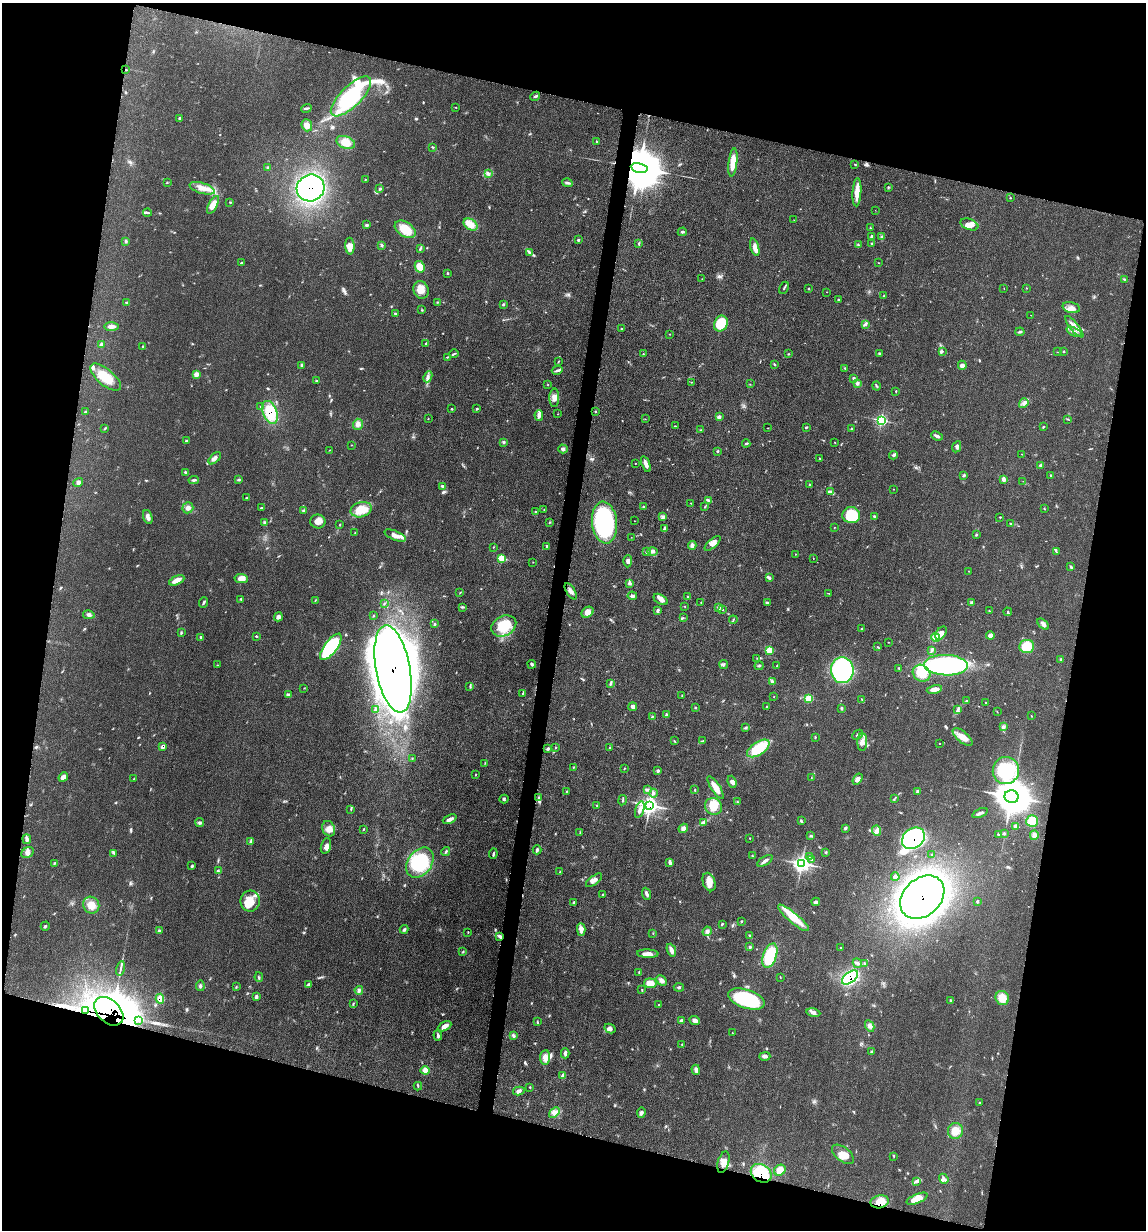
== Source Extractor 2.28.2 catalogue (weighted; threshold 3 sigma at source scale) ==
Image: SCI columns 248-4822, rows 16-4925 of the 4948 x 4938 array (HDU 1 of 3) = the unmasked area's bounding box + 8 px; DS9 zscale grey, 4 x 4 block average (1 PNG px = mean of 4 x 4 image px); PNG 1148 x 1232 px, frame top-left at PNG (2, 3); each listed source drawn as its Kron ellipse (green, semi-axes under 4 px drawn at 4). Shown black and unused: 28% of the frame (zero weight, under 3 of 4 exposures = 2% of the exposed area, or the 3 px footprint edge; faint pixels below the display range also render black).
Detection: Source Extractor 2.28.2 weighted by HDU 2 'WHT'. Background 0.0527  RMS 0.0059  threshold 0.0265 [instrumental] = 3 sigma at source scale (4.5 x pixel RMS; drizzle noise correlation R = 1.50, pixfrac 1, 0.05/0.05 arcsec/px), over >= 5 px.
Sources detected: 488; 8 inside a brighter object's white glare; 2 cosmic-ray / hot-pixel residue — neither listed nor drawn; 7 coinciding with a brighter row at this scale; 19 inside a brighter listed object's ellipse — not listed separately; the other 452 listed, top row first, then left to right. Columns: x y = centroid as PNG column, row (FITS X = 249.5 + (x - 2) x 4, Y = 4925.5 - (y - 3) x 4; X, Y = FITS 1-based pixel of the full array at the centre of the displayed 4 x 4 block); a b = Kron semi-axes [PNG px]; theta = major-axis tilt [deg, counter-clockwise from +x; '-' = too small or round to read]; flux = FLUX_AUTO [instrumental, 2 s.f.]
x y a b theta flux
126 70 3 2 - 3
351 96 26 10 45 590
535 96 5 2 - 5.9
456 107 2 2 - 1.3
306 108 5 2 - 5.4
179 118 3 2 - 2.4
307 125 6 5 - 24
346 142 10 6 -20 44
597 142 4 2 - 5.3
433 147 3 2 - 3.1
733 162 14 4 83 57
855 164 2 2 - 2.4
268 168 3 2 - 3.4
639 168 8 4 -10 19000
488 174 3 2 - 5.2
365 180 2 2 - 1.1
167 183 2 2 - 1.3
567 183 5 3 - 7.7
888 187 2 2 - 1.4
202 188 13 5 -16 36
311 188 14 13 - 590
380 188 3 2 - 4.7
857 192 14 4 87 39
1010 198 2 2 - 1.6
230 202 2 2 - 1.7
213 205 10 4 61 44
875 210 2 2 - 0.92
147 213 4 3 - 6.1
794 220 2 2 - 0.72
471 224 8 5 -32 25
969 224 9 5 -20 23
366 225 3 2 - 5.9
870 228 2 2 - 1.8
405 229 11 7 -34 80
682 232 5 2 - 4.1
872 236 3 3 - 5.3
882 237 4 2 - 4.3
578 240 3 2 - 4.7
126 241 3 2 - 2.5
639 244 4 2 - 3.6
872 244 3 2 - 4.1
381 245 3 3 - 4.2
858 245 4 2 - 3.9
350 246 8 4 -87 30
755 247 9 3 -74 17
420 249 3 2 - 3.1
530 253 3 2 - 4.9
241 263 3 2 - 3.4
878 263 2 2 - 1.5
420 267 6 4 -62 45
447 273 2 2 - 3.5
702 279 2 2 - 1.4
1124 279 2 2 - 1.6
784 288 6 2 63 4.5
1004 288 2 2 - 0.85
1026 288 2 2 - 1.1
808 289 2 2 - 3.4
421 290 9 7 -72 35
827 292 2 2 - 0.98
884 296 2 2 - 2.5
838 300 2 2 - 5.2
437 302 3 2 - 2.1
126 303 3 3 - 3.9
503 305 3 2 - 3.3
1071 307 9 5 -15 22
422 310 2 2 - 3.2
395 314 3 2 - 3.4
1031 315 2 2 - 0.89
721 324 8 6 68 120
866 324 4 3 - 6.5
111 326 7 3 0 18
1074 327 13 2 -50 20
621 329 2 2 - 2.9
1020 332 4 2 - 6.1
1074 332 8 2 -22 9.6
670 334 2 2 - 1.3
426 343 3 2 - 2.6
102 344 4 4 - 6.9
143 346 3 2 - 2.1
942 351 2 2 - 1.9
1064 351 2 2 - 7.5
1057 352 2 2 - 0.95
454 354 4 2 - 4.1
643 354 2 2 - 1.3
788 354 2 2 - 2.9
880 354 4 2 - 2.9
447 357 3 2 - 3.6
558 361 2 2 - 1.8
302 365 4 3 - 4.7
775 365 3 2 - 3.5
962 365 4 4 - 11
845 368 2 2 - 2.7
557 370 5 3 - 7.1
196 374 4 3 - 15
106 377 19 8 -40 78
428 377 6 3 66 10
853 378 3 2 - 4.1
316 381 4 2 - 3.2
691 382 2 2 - 1.5
857 383 3 3 - 7.8
548 384 2 2 - 1.6
750 384 2 2 - 1.4
876 386 4 2 - 4
896 391 2 2 - 3.1
554 398 9 5 89 22
1024 403 5 3 - 9.7
261 407 3 2 - 2.4
451 409 2 2 - 3
477 409 3 2 - 3.6
85 411 2 2 - 2.1
595 411 2 2 - 3.3
270 412 12 7 -68 130
558 414 2 2 - 1.1
539 415 5 4 - 12
719 417 2 2 - 21
428 419 2 2 - 1
645 419 2 2 - 0.85
1068 419 3 2 - 2.7
881 420 3 3 - 440
358 424 5 5 - 16
675 426 2 2 - 2.2
806 427 3 2 - 3.3
1043 427 3 2 - 2.6
768 428 2 2 - 1.2
104 429 2 2 - 1.3
852 429 3 2 - 3.9
701 430 3 2 - 2.6
937 436 6 2 -22 11
186 441 3 2 - 2.6
503 442 3 2 - 5
835 442 2 2 - 1.3
746 443 4 2 - 4.7
351 445 2 2 - 1
957 447 6 3 63 8.3
563 449 5 3 - 7
330 450 3 2 - 1.5
718 451 2 2 - 7.1
1022 454 2 2 - 1.4
893 455 4 2 - 6.1
215 458 7 4 45 12
820 459 2 2 - 1.9
635 463 2 2 - 1.3
646 464 8 3 -70 22
1041 465 3 3 - 7.7
186 472 3 3 - 4.5
1051 475 2 2 - 5
963 476 4 2 - 3.9
1004 479 3 2 - 15
194 480 5 2 - 6
238 480 3 2 - 3.5
1023 481 2 2 - 0.84
78 483 5 3 - 8.5
810 484 2 2 - 2.4
442 486 4 2 - 6.3
893 489 2 2 - 1
830 492 4 3 - 14
247 498 3 2 - 2.9
709 500 4 3 - 5.6
691 503 2 2 - 1.6
644 507 4 3 - 5.1
705 507 2 2 - 2.5
188 508 5 5 - 15
261 508 3 2 - 2.5
1044 509 3 2 - 2.3
303 510 4 2 - 4.1
361 510 11 7 16 59
544 510 3 2 - 2
535 512 3 2 - 2.8
851 515 9 8 - 130
874 516 4 2 - 3.9
148 517 7 3 -70 16
663 517 4 4 - 10
1000 517 2 2 - 2.1
318 521 8 7 - 22
634 521 2 2 - 1
264 522 3 2 - 3.2
549 522 3 2 - 2.8
605 523 21 12 -83 520
1010 523 2 2 - 2.9
340 525 2 2 - 1.4
834 527 2 2 - 1.1
664 529 3 2 - 11
355 533 2 2 - 1.2
976 535 3 2 - 3.3
395 536 11 4 -23 26
631 537 2 2 - 0.78
713 543 10 4 42 23
692 545 4 3 - 15
547 546 3 2 - 3.8
494 547 2 2 - 1.4
647 552 3 3 - 4.8
652 552 5 3 - 11
1056 552 3 2 - 2.1
795 554 2 2 - 1.1
501 558 2 2 - 69
813 558 2 2 - 1.3
628 561 6 4 88 9.9
533 562 2 2 - 0.96
1071 567 3 2 - 7.2
968 571 2 2 - 1.1
241 578 7 4 -6 24
770 578 3 3 - 5.4
177 580 8 3 26 35
629 583 2 2 - 15
571 591 9 3 -59 15
460 592 3 2 - 1.5
829 593 3 2 - 1.5
632 596 5 2 - 8.9
687 597 3 2 - 2.5
241 599 4 2 - 3.3
661 599 8 4 -31 15
315 600 3 2 - 2.2
204 602 5 2 - 5.8
701 602 2 2 - 1.4
971 602 3 2 - 3.2
384 603 3 2 - 3.1
767 603 4 2 - 4.8
685 606 3 2 - 1.5
462 607 4 2 - 4.1
718 608 4 3 - 7.4
658 610 4 2 - 6.9
722 610 3 2 - 2.7
989 611 2 2 - 1.6
587 612 6 5 - 25
1008 612 4 2 - 3.4
89 615 6 4 -12 9.4
373 616 3 2 - 2.1
278 617 4 4 - 12
683 618 2 2 - 2
733 620 4 2 - 3.1
434 624 3 2 - 3.9
1043 624 7 3 -40 12
504 626 13 10 27 120
862 629 2 2 - 2.7
181 633 3 2 - 2.6
941 633 7 4 54 24
990 635 4 3 - 8.7
201 637 4 2 - 4.2
257 637 3 2 - 2.1
935 637 4 3 - 9.1
888 642 2 2 - 1.2
1027 646 7 6 - 81
331 647 16 6 53 380
878 647 2 2 - 1.8
769 650 2 2 - 80
932 650 2 2 - 2.7
757 658 2 2 - 1.6
1061 659 3 2 - 3.9
532 664 4 2 - 5.6
724 664 4 2 - 4.8
217 665 2 2 - 1.8
946 665 22 10 -2 750
759 666 5 2 - 3.3
777 666 3 2 - 2.2
899 668 3 2 - 3.6
393 669 44 17 -79 5600
842 670 13 11 -84 500
922 673 9 8 - 84
772 682 3 3 - 7.1
610 684 3 2 - 4.6
470 686 2 2 - 1.4
304 688 2 2 - 1.2
934 689 8 3 11 25
523 693 3 2 - 3.2
288 694 3 3 - 4.7
682 696 3 2 - 1.5
774 697 2 2 - 1.4
809 698 2 2 - 86
862 699 2 2 - 2.1
966 701 2 2 - 2.2
986 703 2 2 - 1.2
766 706 2 2 - 2.3
633 707 4 3 - 12
695 707 3 2 - 2.5
842 708 3 2 - 3.5
375 710 3 3 - 4.1
957 710 4 2 - 5.5
997 712 3 2 - 1.5
666 715 3 2 - 5.2
1031 716 2 2 - 2.2
652 717 3 2 - 3.4
1003 727 4 2 - 5.1
745 728 3 2 - 4.4
857 735 6 3 43 8.8
815 737 3 2 - 2.9
962 737 12 5 -41 39
674 740 2 2 - 2.2
703 741 4 2 - 3.7
862 742 9 5 89 21
939 743 2 2 - 1.7
163 747 4 3 - 10
555 747 3 2 - 2.4
610 748 3 2 - 2.6
758 748 13 6 34 140
548 749 4 3 - 5
412 758 3 2 - 2.5
485 763 2 2 - 1.2
573 767 3 2 - 2.6
624 768 3 2 - 2.5
658 771 4 3 - 6.7
1006 771 13 13 - 230
476 774 2 2 - 1.4
63 777 5 3 - 15
134 778 2 2 - 1.6
811 778 2 2 - 1.9
858 779 6 4 57 15
732 782 6 4 -69 13
716 787 13 4 -57 37
648 790 3 2 - 4.8
695 790 3 2 - 2.4
567 791 3 2 - 1.9
917 791 4 3 - 5.9
654 793 4 2 - 7
1012 797 7 6 - 8000
539 798 4 3 - 6.7
504 799 4 2 - 3.8
894 799 2 2 - 1.6
623 800 5 2 - 4.2
737 802 3 2 - 2.7
596 805 2 2 - 2
650 805 4 4 - 840
713 806 9 8 - 59
351 810 2 2 - 1.4
640 810 9 3 73 23
980 813 8 2 22 10
450 819 7 2 24 19
801 821 4 2 - 5.3
1032 821 6 6 - 49
200 822 4 3 - 6.2
703 822 3 2 - 2.7
1016 826 3 3 - 11
683 828 5 4 - 16
845 828 3 3 - 6.1
329 829 8 6 -66 21
364 829 3 2 - 2.3
877 831 5 3 - 11
580 832 2 2 - 1.4
1004 833 3 2 - 3.3
998 835 3 2 - 2.8
1034 835 5 4 - 12
811 836 3 3 - 4.3
750 838 2 2 - 1.6
913 838 12 9 37 460
27 839 5 3 - 7.1
251 841 4 3 - 5.7
326 846 8 5 73 16
537 850 4 3 - 7.6
446 851 4 2 - 4.8
826 852 3 2 - 2.4
28 853 7 5 35 13
114 853 3 2 - 3.3
493 854 5 2 - 4.9
932 855 2 2 - 2.4
752 856 3 2 - 1.5
810 856 3 2 - 2.2
811 860 3 2 - 5
765 861 9 3 32 11
669 862 4 2 - 4
54 863 3 2 - 2.6
420 863 16 12 54 240
802 864 4 4 - 520
192 866 3 2 - 4
218 871 2 2 - 2.3
560 872 3 2 - 4
895 877 4 3 - 10
594 880 9 4 36 16
709 882 9 6 -72 32
646 894 6 3 -68 11
603 895 2 2 - 2.4
922 897 25 18 43 2200
250 901 10 9 - 43
977 901 3 2 - 3.4
816 902 4 3 - 8.3
573 903 3 2 - 3.6
91 905 9 7 -56 38
793 918 20 5 -40 72
741 921 2 2 - 2.2
722 924 3 2 - 3.4
45 926 5 2 - 4.1
404 929 4 3 - 5.4
581 929 6 4 -87 23
159 931 3 2 - 3.8
707 931 5 4 - 9.4
468 932 3 2 - 1.4
653 934 2 2 - 1.3
750 936 4 2 - 3.5
500 937 4 3 - 7.2
750 947 3 2 - 3.8
840 947 2 2 - 1.3
671 950 6 3 -69 17
463 951 2 2 - 2.4
648 954 11 3 -4 25
770 956 13 6 70 160
857 963 5 3 - 7.3
865 964 3 2 - 4.1
121 968 7 2 78 7.9
639 972 3 2 - 3.1
259 977 5 2 - 4
780 977 2 2 - 1.7
850 978 9 5 38 360
662 980 6 4 -47 12
650 983 6 5 - 39
308 985 4 3 - 7
200 986 5 3 - 5.9
236 987 3 2 - 1.7
679 987 5 2 - 4.9
359 990 4 4 - 7.4
642 990 2 2 - 2
256 997 4 4 - 6.7
1002 998 7 6 - 50
160 999 5 4 - 27
746 999 19 9 -18 310
951 1001 4 2 - 4.9
353 1003 2 2 - 1.3
659 1005 3 2 - 3.4
85 1010 4 2 - 7.9
109 1011 17 11 -43 1200
813 1012 7 4 -10 13
139 1021 3 2 - 3.9
681 1021 4 4 - 7.3
695 1021 6 4 -26 14
537 1022 3 2 - 1.9
444 1026 7 3 28 18
870 1026 6 4 -63 13
610 1028 6 4 -30 11
732 1033 2 2 - 0.92
438 1035 5 2 - 7.7
514 1036 4 3 - 5.4
682 1044 3 2 - 2
871 1052 3 2 - 4.5
565 1053 5 3 - 8.9
765 1056 5 3 - 11
545 1057 7 5 85 22
425 1070 4 3 - 24
696 1070 5 4 - 13
562 1076 4 3 - 6.1
418 1086 4 2 - 3.1
530 1087 2 2 - 1.3
519 1091 6 3 14 12
979 1103 2 2 - 2.2
554 1112 6 4 41 15
641 1113 5 4 - 7.9
955 1131 8 7 - 42
843 1154 13 7 -38 40
894 1156 3 2 - 2.1
723 1162 11 5 74 23
780 1170 6 5 - 30
761 1173 11 8 -31 180
944 1179 5 3 - 11
917 1181 4 2 - 6
917 1199 11 4 22 44
880 1202 9 6 11 56
Overlapping masked pixels (flux is a lower limit): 15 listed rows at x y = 126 70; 639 168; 311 188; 270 412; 393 669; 163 747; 650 805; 913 838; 922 897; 500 937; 850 978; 160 999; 109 1011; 761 1173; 880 1202
Diffuse or blended objects may show on this block-average render without a row.